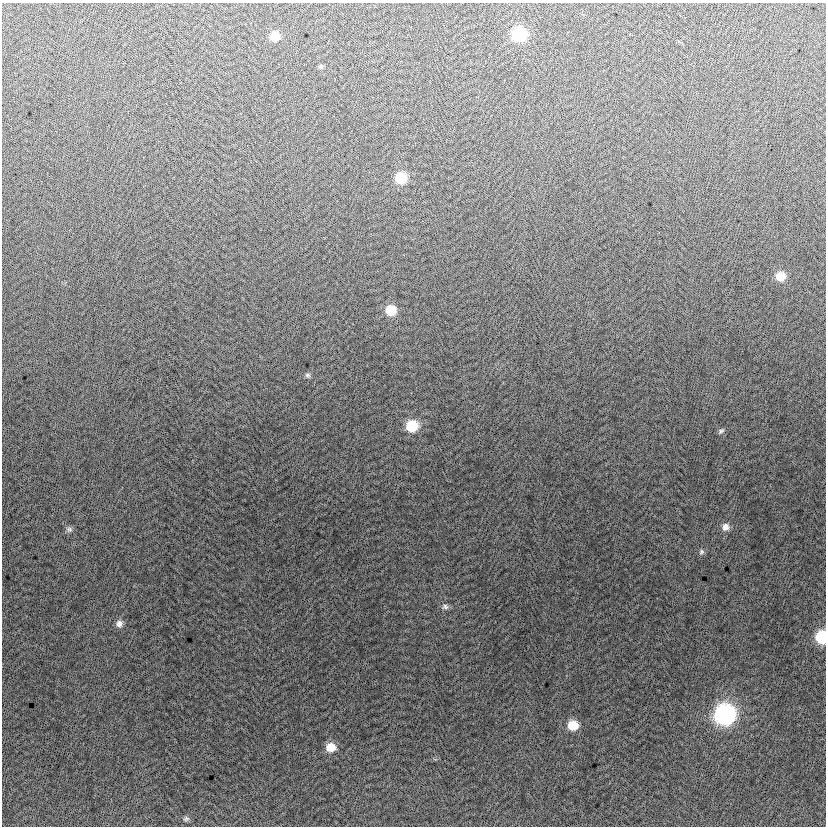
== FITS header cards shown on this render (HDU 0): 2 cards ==
NAXIS1  =                  824
NAXIS2  =                  824

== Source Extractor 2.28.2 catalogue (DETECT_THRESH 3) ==
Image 824 x 824 px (HDU 0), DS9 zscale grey, 1 PNG px = 1 image px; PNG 828 x 828 px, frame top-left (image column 1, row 824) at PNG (2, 3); no overlay
Background -9.99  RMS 13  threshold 37.7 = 3 sigma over >= 5 px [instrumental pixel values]
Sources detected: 19; all 19 listed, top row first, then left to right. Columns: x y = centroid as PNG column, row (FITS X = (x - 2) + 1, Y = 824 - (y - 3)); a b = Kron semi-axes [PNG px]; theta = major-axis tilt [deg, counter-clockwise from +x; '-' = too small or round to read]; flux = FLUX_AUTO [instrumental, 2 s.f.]
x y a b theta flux
519 34 10 9 - 62000
274 36 9 8 - 13000
321 66 6 6 - 1400
401 178 9 9 - 27000
780 276 10 9 - 13000
391 310 9 9 - 20000
307 375 7 6 - 2100
412 426 11 10 - 27000
721 431 9 4 41 1800
725 527 9 9 - 5800
69 529 9 7 10 2500
701 552 8 6 66 2300
445 607 9 7 -4 2900
119 624 9 9 - 4300
822 637 9 8 - 44000
724 714 11 11 - 280000
573 725 9 9 - 19000
331 747 9 8 - 13000
186 819 8 6 14 2200
At the frame edge (FLAGS 8, measured only in part): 1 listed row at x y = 822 637